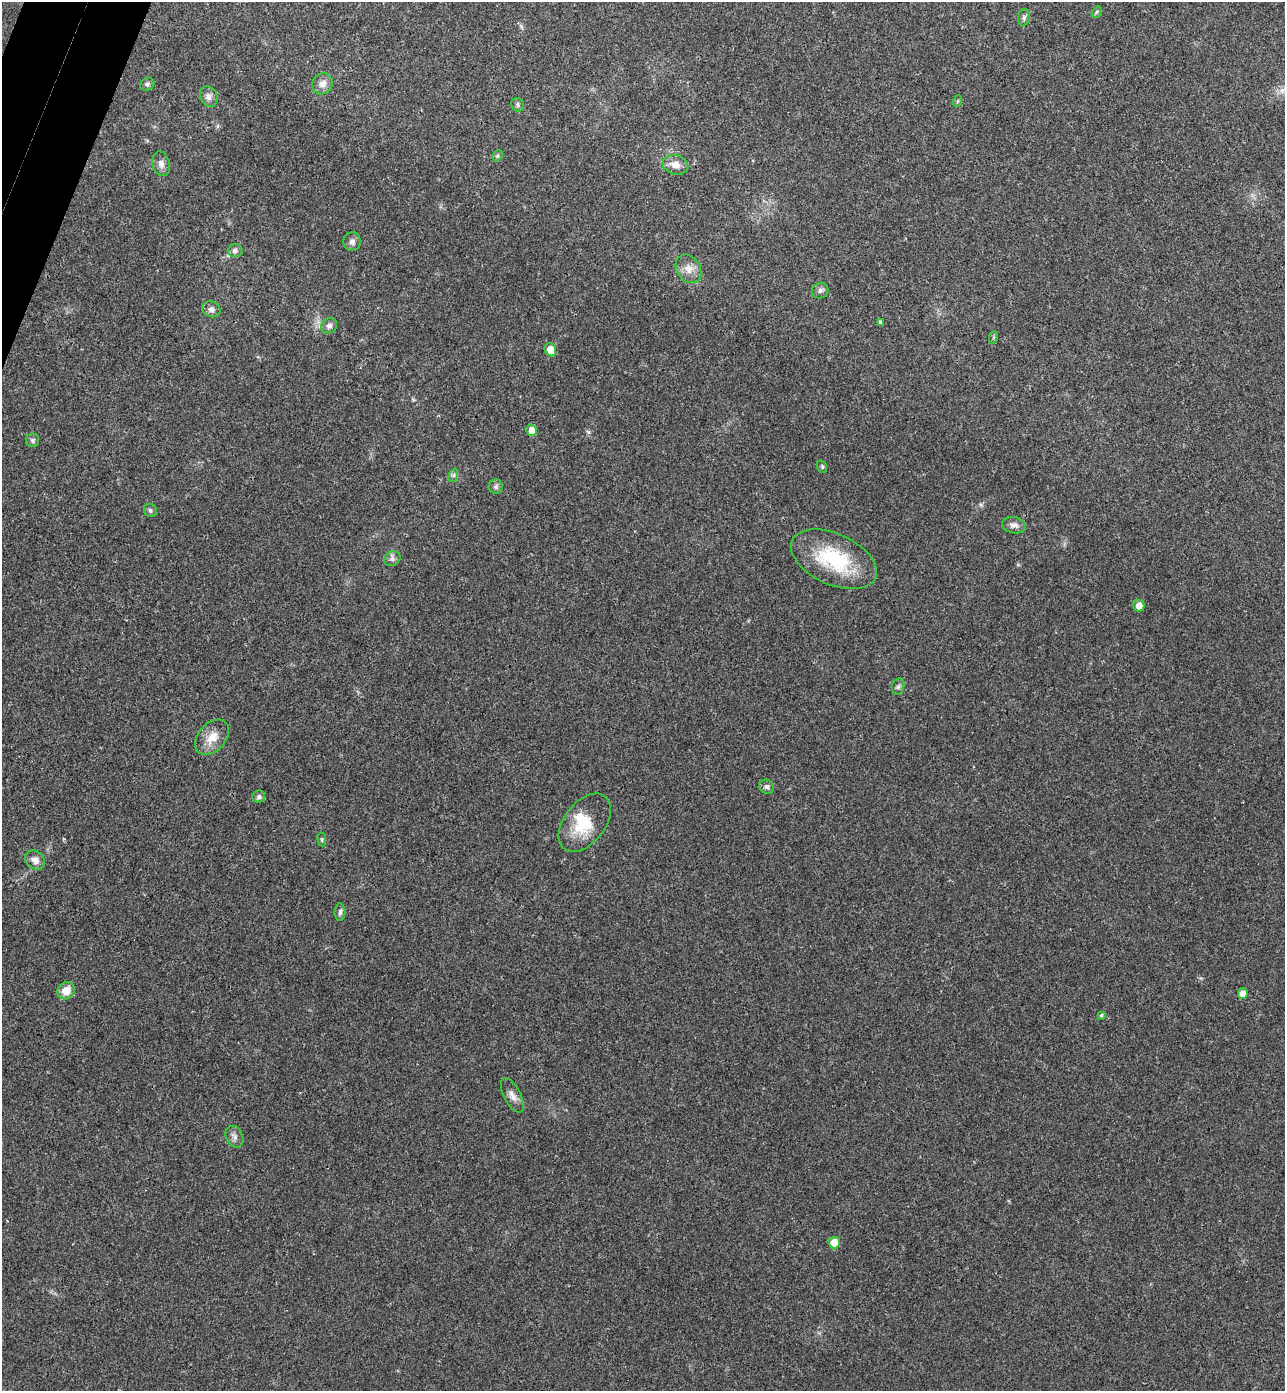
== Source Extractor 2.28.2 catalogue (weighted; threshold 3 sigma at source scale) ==
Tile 11 of 4 x 4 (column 3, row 3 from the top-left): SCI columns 2760-4042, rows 1419-2807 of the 5652 x 5613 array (HDU 1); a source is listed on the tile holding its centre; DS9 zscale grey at full resolution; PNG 1287 x 1393 px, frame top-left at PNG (2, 2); each listed source drawn as its Kron ellipse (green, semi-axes under 4 px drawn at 4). Shown black and unused: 2% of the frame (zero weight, under 3 of 4 exposures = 6% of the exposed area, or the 3 px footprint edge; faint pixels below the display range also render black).
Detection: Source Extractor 2.28.2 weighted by HDU 2 'WHT'; one run over the whole footprint, this tile lists its part. Background 0.0786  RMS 0.0047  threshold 0.0214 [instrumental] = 3 sigma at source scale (4.5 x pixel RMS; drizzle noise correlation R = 1.50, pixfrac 1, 0.05/0.05 arcsec/px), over >= 5 px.
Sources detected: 44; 1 inside a brighter object's white glare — neither listed nor drawn; the other 43 listed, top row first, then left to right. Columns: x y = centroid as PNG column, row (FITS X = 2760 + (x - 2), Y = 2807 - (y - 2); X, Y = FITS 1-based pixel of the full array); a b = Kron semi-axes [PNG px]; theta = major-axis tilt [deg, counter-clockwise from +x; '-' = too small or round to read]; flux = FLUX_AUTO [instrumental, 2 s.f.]
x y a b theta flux
1097 12 6 4 60 0.7
1024 18 9 5 81 1.2
147 84 7 6 - 1.1
322 84 11 9 54 3.4
209 97 11 8 -66 2.6
958 101 6 3 70 0.55
518 105 7 6 - 1.1
497 156 6 4 45 0.77
161 164 12 9 -75 2.7
675 165 13 9 -17 4.3
352 242 9 8 - 2
235 251 7 6 - 1.6
688 269 15 11 -57 4.9
820 291 8 7 - 1.6
211 309 9 7 -23 2.3
880 322 4 4 - 1.1
329 326 8 7 - 1.8
994 337 6 4 70 0.72
550 350 7 5 -63 6.9
532 430 5 5 - 5.2
33 440 7 6 - 1.1
822 467 6 5 - 0.7
454 475 7 4 71 0.88
496 487 7 7 - 1.3
150 510 7 6 - 1.1
1014 525 12 8 -10 2.4
392 559 8 7 - 1.8
834 559 46 25 -24 35
1139 606 6 5 - 4.3
898 687 8 6 74 1.2
212 737 20 13 48 6.9
766 787 7 6 - 1.4
259 797 6 6 - 1.5
585 823 33 20 52 18
322 839 7 3 -82 0.63
35 860 11 8 -39 3.2
340 912 9 5 88 1.3
66 991 9 8 - 6.5
1243 994 5 5 - 4.3
1101 1015 4 4 - 0.63
512 1095 19 8 -62 3.4
235 1137 11 8 -64 2.1
834 1243 6 5 - 6.3